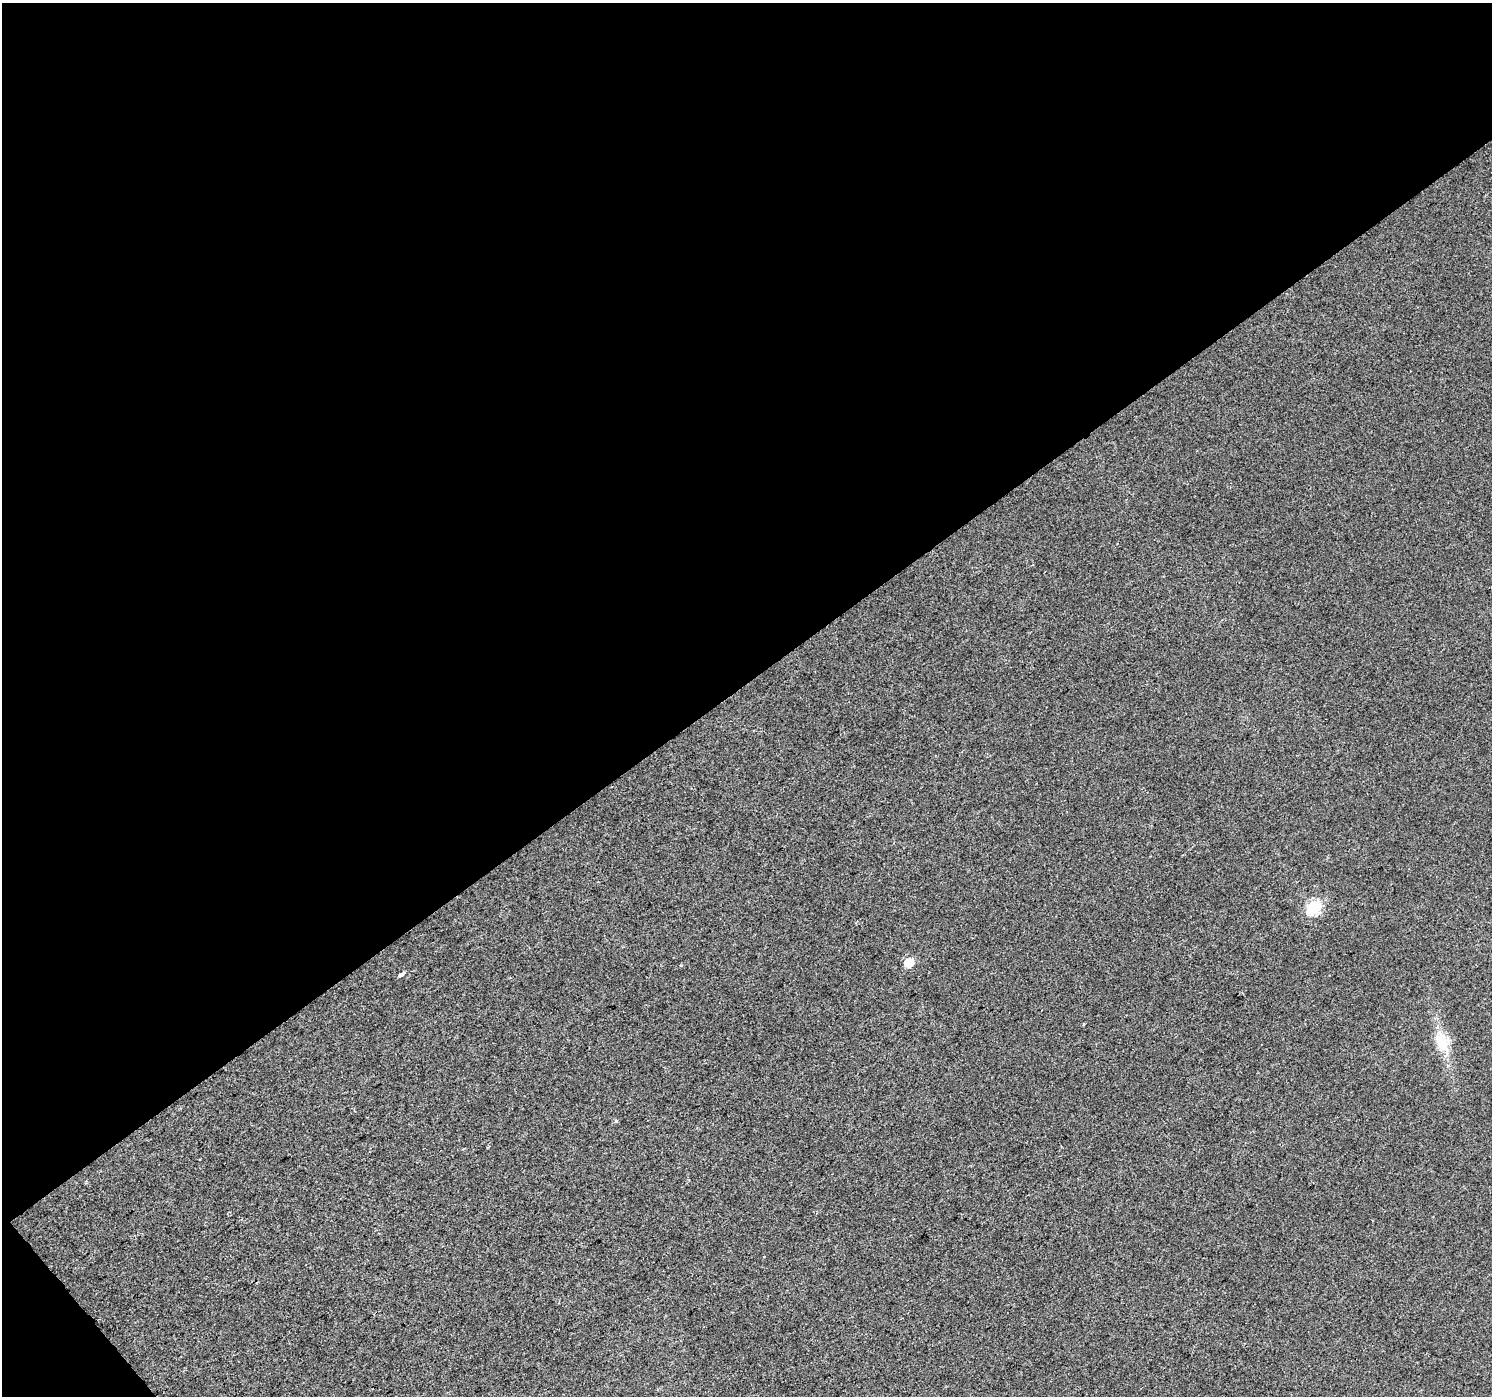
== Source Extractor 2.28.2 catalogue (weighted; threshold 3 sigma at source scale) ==
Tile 1 of 2 x 2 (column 1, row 1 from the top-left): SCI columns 1-1490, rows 1488-2881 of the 2980 x 2955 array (HDU 1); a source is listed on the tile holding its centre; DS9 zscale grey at full resolution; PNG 1494 x 1398 px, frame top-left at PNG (2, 3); no overlay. Shown black and unused: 50% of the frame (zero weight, under 2 of 3 exposures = <1% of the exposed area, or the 3 px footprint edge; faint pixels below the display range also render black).
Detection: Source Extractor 2.28.2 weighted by HDU 2 'WHT'; one run over the whole footprint, this tile lists its part. Background 0.0157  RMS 0.0079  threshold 0.0356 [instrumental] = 3 sigma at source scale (4.5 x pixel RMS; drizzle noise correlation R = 1.50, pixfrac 1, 0.0396/0.0396 arcsec/px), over >= 5 px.
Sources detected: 5; all 5 listed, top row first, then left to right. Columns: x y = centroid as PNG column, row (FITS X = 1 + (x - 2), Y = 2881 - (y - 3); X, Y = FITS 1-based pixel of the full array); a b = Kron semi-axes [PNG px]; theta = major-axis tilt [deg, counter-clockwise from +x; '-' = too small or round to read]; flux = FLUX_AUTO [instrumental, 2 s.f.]
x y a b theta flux
1314 907 7 6 - 77
909 963 6 6 - 19
400 974 6 3 30 5.8
1442 1042 26 14 -66 20
764 1257 3 3 - 0.74